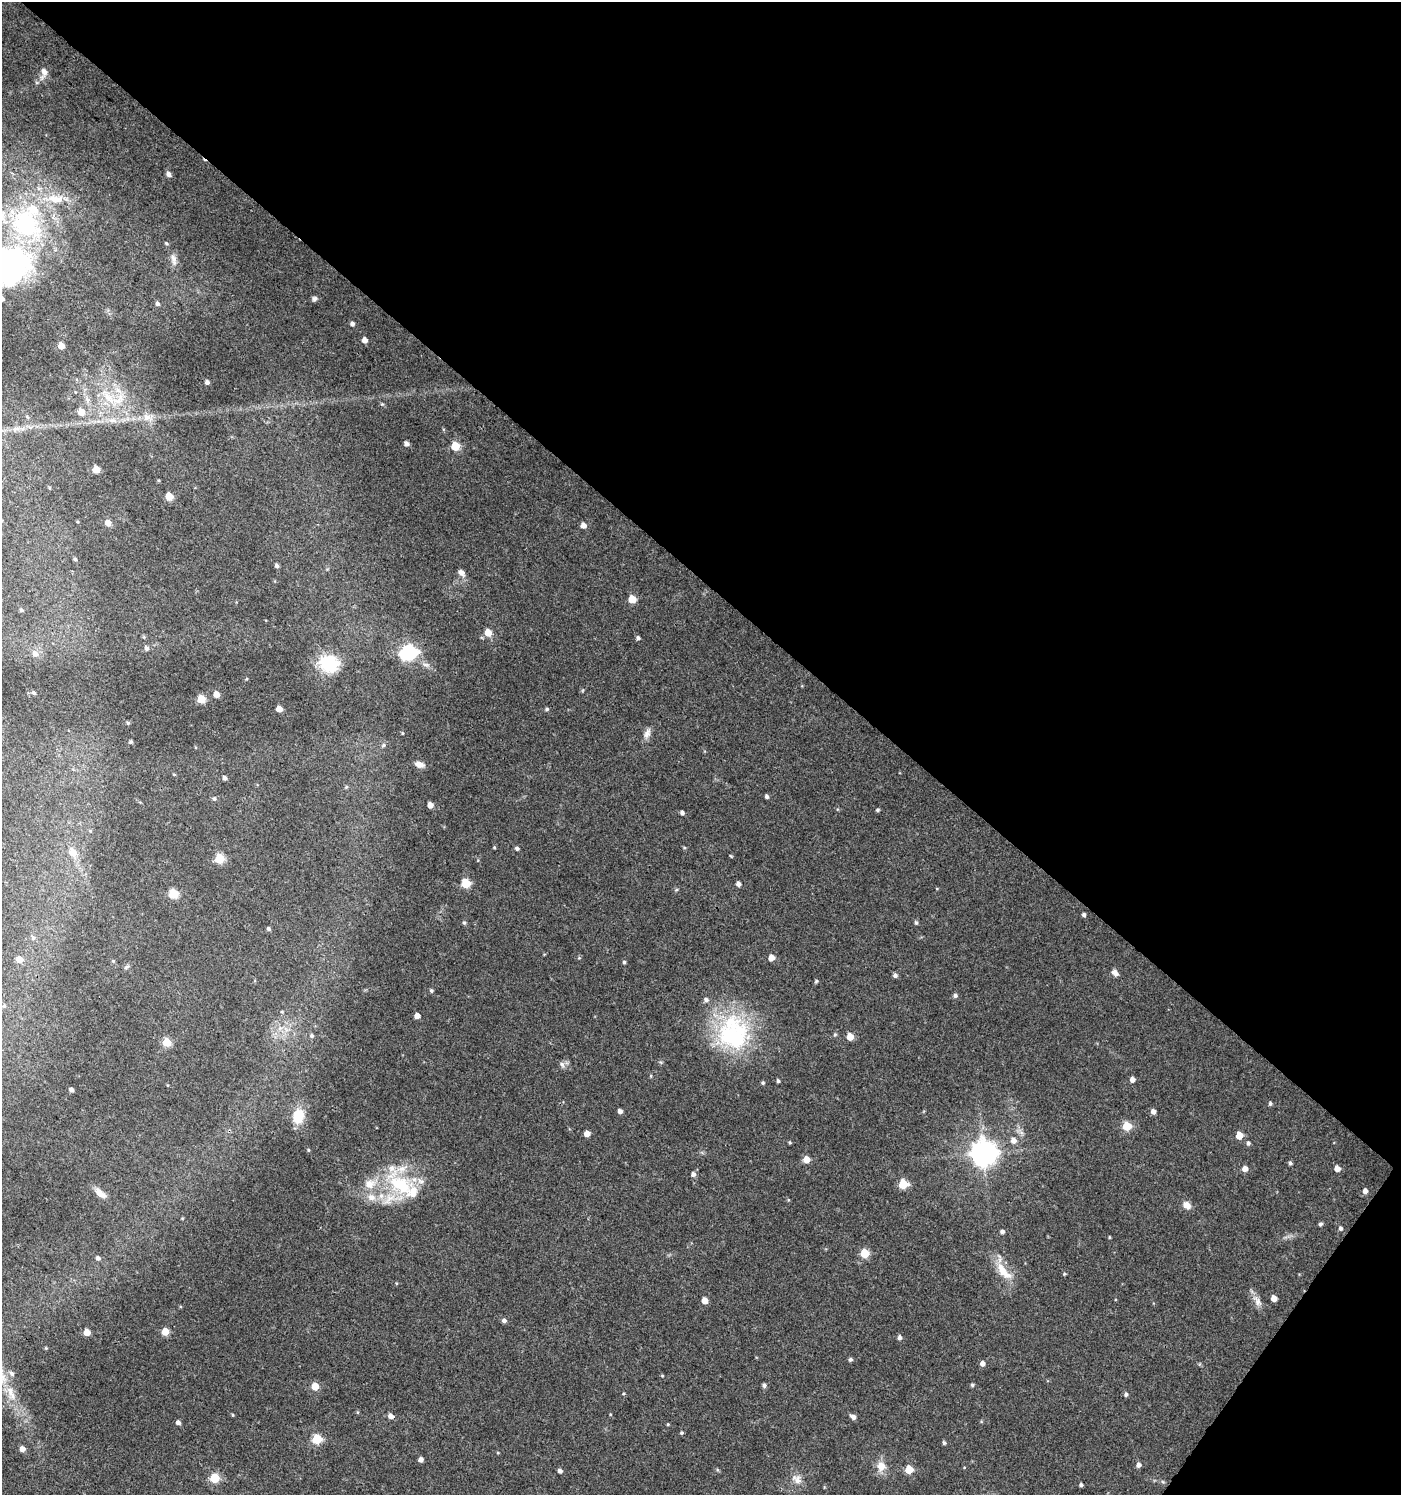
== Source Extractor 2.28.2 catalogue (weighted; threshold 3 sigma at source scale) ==
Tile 8 of 4 x 4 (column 4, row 2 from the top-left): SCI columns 4374-5772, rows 2995-4487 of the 6017 x 5983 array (HDU 1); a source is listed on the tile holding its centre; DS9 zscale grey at full resolution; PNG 1403 x 1497 px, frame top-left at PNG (2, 2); no overlay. Shown black and unused: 41% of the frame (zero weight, under 3 of 4 exposures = <1% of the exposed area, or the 3 px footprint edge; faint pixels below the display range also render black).
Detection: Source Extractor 2.28.2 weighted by HDU 2 'WHT'; one run over the whole footprint, this tile lists its part. Background 0.0237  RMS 0.0039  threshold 0.0177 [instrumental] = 3 sigma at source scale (4.5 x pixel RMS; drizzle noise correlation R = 1.50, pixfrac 1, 0.0396/0.0396 arcsec/px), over >= 5 px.
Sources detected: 171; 13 inside a brighter listed object's ellipse — not listed separately; the other 158 listed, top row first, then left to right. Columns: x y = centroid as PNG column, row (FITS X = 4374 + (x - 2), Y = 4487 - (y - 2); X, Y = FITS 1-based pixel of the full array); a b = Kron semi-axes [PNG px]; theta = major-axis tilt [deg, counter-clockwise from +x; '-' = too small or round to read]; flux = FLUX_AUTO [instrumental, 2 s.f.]
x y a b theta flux
44 72 13 8 80 2.9
169 174 5 5 - 1.7
55 199 26 11 -5 8.2
25 224 41 31 -41 48
173 259 19 8 -77 2.9
7 266 52 39 13 93
314 299 7 6 - 1
157 303 6 5 - 0.99
352 324 5 4 - 1.3
365 340 4 4 - 2.8
61 346 5 4 - 4.9
207 382 4 4 - 1.2
118 390 12 6 -41 2.7
109 398 32 10 -50 11
382 404 5 4 - 0.51
81 412 6 5 - 5.5
147 417 15 10 -27 3.8
113 420 12 7 -9 2.5
15 429 10 5 27 1.6
406 444 5 4 - 1.4
455 446 5 5 - 14
96 469 5 5 - 7.4
169 496 5 5 - 10
108 523 5 5 - 3.5
583 525 5 5 - 2.8
75 559 4 4 - 0.57
277 566 5 4 - 0.91
461 573 11 7 -45 1.8
632 599 5 5 - 8.8
21 610 4 4 - 0.66
488 633 5 5 - 7.3
638 638 5 5 - 0.87
146 648 7 6 - 1.2
408 653 7 6 - 110
35 654 8 8 - 2.2
329 663 20 17 -17 18
426 665 11 5 -11 1.4
246 679 4 3 - 0.34
34 693 5 4 - 0.67
216 694 5 4 - 4
201 699 5 5 - 12
279 709 5 4 - 4.5
547 709 5 4 - 0.63
402 733 4 3 - 0.33
647 733 15 7 69 2.3
131 742 4 4 - 0.65
383 745 6 5 - 0.66
420 764 12 7 -14 2.3
174 774 5 3 - 0.32
225 778 5 4 - 1.1
346 787 5 4 - 0.48
767 796 5 4 - 0.85
214 799 6 5 - 0.78
430 805 5 4 - 2.9
877 810 4 4 - 0.59
682 813 4 4 - 1.1
494 847 4 4 - 0.39
517 848 5 4 - 0.85
73 853 7 6 - 4.6
731 856 5 2 - 0.4
220 858 5 5 - 20
466 883 5 5 - 17
738 884 5 5 - 1.4
173 894 5 5 - 21
1084 915 4 4 - 0.88
916 922 6 5 - 0.67
464 923 5 4 - 0.63
268 929 4 4 - 0.72
33 938 7 5 -62 0.81
771 958 5 5 - 4
19 959 5 5 - 4.3
113 961 4 4 - 0.44
624 962 5 4 - 0.58
126 967 8 5 36 0.81
1115 973 9 6 -44 1.9
895 975 5 5 - 1.1
816 981 5 4 - 0.57
431 991 5 5 - 0.69
955 995 5 5 - 1
4 1006 5 4 - 0.46
282 1012 4 3 - 0.38
417 1016 4 4 - 3.1
280 1028 7 4 19 1.1
835 1034 5 5 - 0.51
312 1036 5 5 - 0.64
732 1037 57 41 -78 47
850 1037 5 5 - 6
167 1042 5 5 - 14
562 1064 8 6 -48 1.3
651 1076 5 3 - 0.37
1132 1080 5 5 - 2
778 1081 4 4 - 0.75
763 1083 4 4 - 0.57
71 1090 4 4 - 1.2
1270 1103 5 5 - 0.69
620 1111 5 4 - 1.3
1153 1111 5 5 - 1.8
298 1116 18 13 76 9
1127 1126 5 5 - 15
587 1134 5 4 - 3.5
1239 1135 5 5 - 6.5
1013 1140 6 6 - 2.5
790 1142 5 4 - 0.42
1248 1143 6 5 - 0.85
308 1150 6 4 -89 0.39
983 1153 9 8 - 450
806 1159 5 5 - 4.5
1290 1163 5 4 - 0.72
1337 1168 5 5 - 2.6
1245 1169 5 5 - 2.7
693 1174 6 5 - 1.3
903 1184 5 5 - 16
401 1185 37 25 -23 26
1365 1191 5 5 - 1.7
100 1193 16 7 -41 3.2
372 1197 12 10 -17 3.8
1187 1205 10 8 -40 2.7
1320 1224 4 4 - 0.81
1340 1228 5 5 - 0.86
1002 1232 5 4 - 1
1109 1237 5 3 - 0.34
865 1253 5 5 - 14
98 1258 5 5 - 0.97
1003 1271 32 12 -50 7.9
1064 1274 5 4 - 0.42
1274 1298 5 4 - 3.3
704 1301 5 5 - 4.2
1257 1301 18 8 -56 2.9
504 1320 5 5 - 1.4
87 1332 5 5 - 5.3
165 1332 5 5 - 7.1
899 1337 5 5 - 1.2
850 1360 5 4 - 0.84
982 1363 5 5 - 1.9
12 1373 8 6 -59 1.2
662 1376 5 3 - 0.33
764 1385 5 5 - 1
972 1385 5 4 - 0.66
315 1386 5 5 - 8.4
10 1393 29 9 -61 8.6
1126 1394 5 4 - 0.91
233 1415 4 4 - 0.39
391 1416 5 5 - 2.1
853 1417 7 5 -33 1.6
178 1422 4 4 - 1.6
668 1424 4 4 - 0.37
681 1433 4 4 - 0.56
317 1439 5 5 - 21
944 1443 5 4 - 0.71
22 1449 5 5 - 2.7
421 1459 5 4 - 1.8
1138 1465 5 5 - 1.5
881 1466 11 10 - 4.4
909 1469 5 5 - 12
560 1471 5 4 - 1.3
215 1478 5 5 - 18
797 1479 16 11 -41 3.3
1081 1485 4 4 - 0.72
Isophote crosses this tile's border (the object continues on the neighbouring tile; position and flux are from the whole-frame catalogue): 1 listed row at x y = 7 266